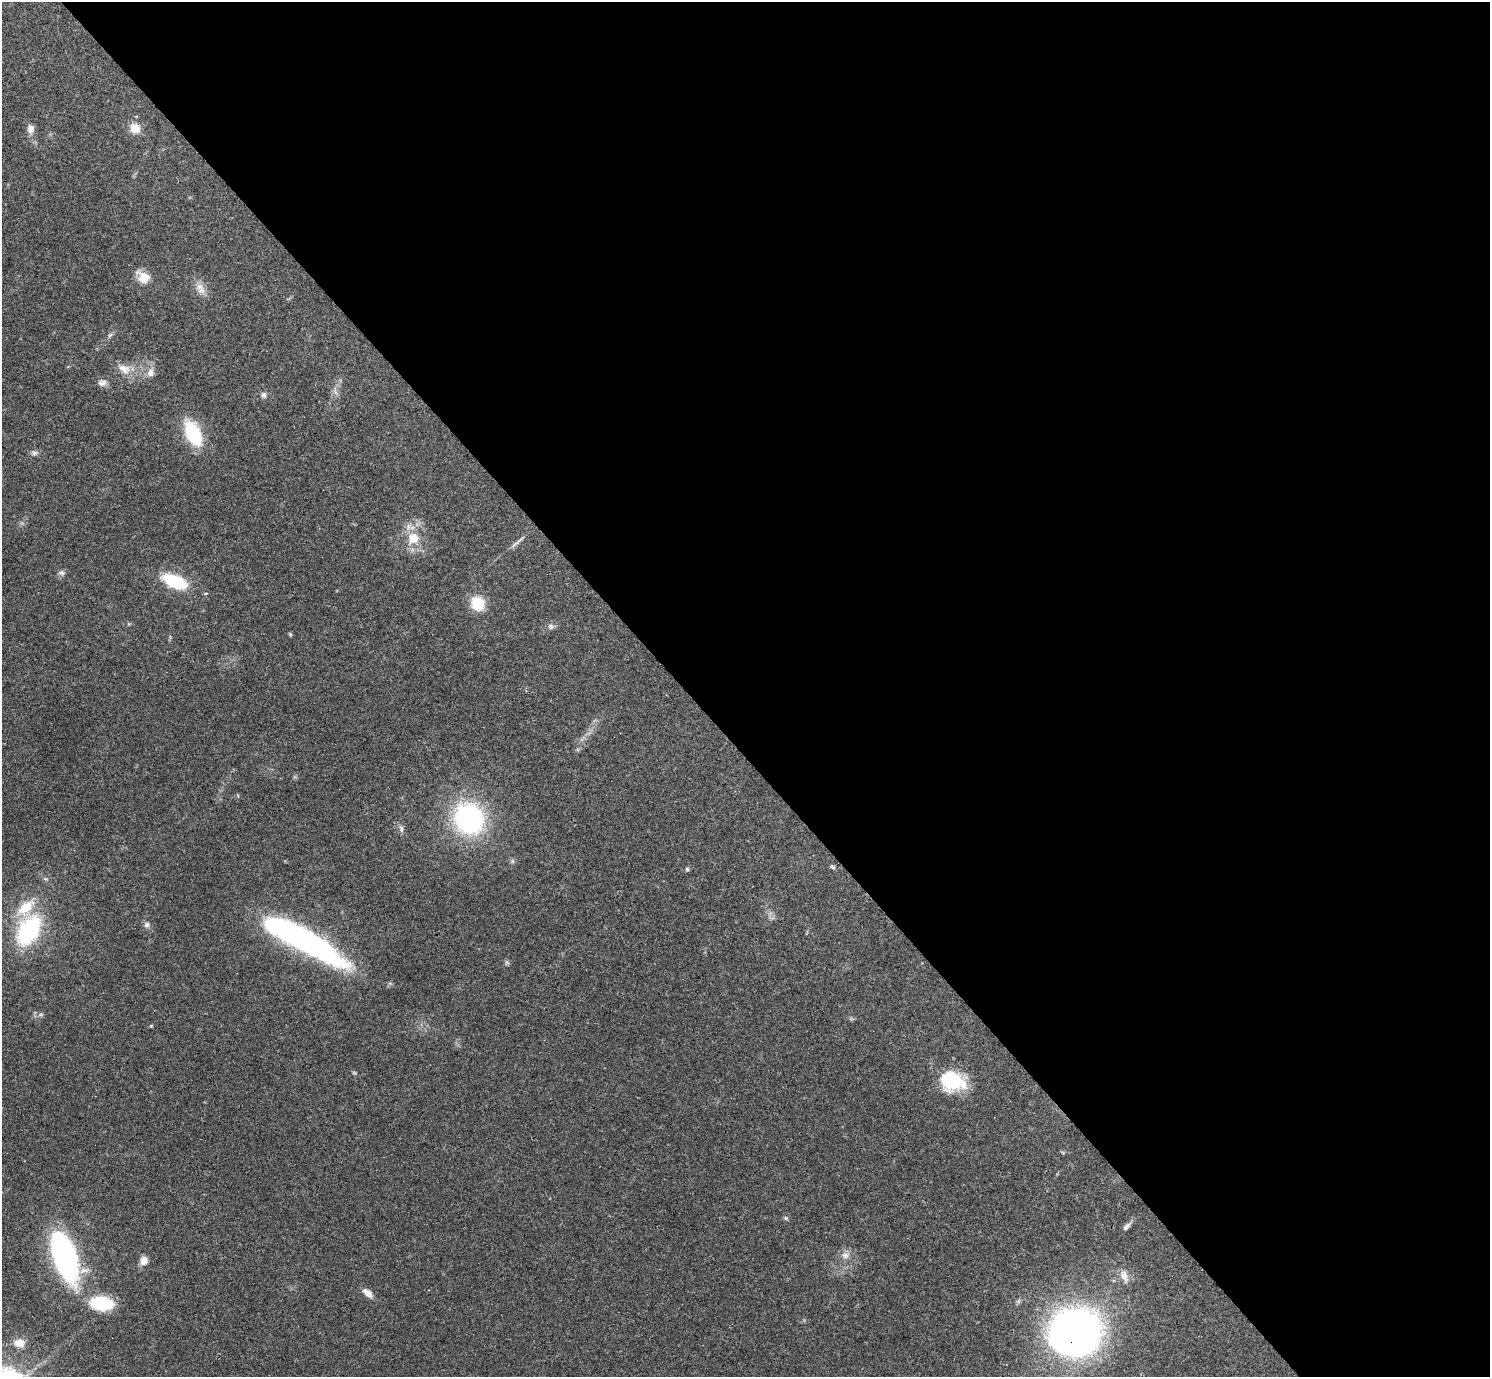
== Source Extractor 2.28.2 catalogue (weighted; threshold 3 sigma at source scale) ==
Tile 8 of 4 x 4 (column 4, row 2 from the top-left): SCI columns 4465-5952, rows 2906-4280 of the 5955 x 5951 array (HDU 1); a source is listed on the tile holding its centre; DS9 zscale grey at full resolution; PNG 1492 x 1379 px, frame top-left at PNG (2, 2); no overlay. Shown black and unused: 54% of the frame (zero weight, under 3 of 4 exposures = <1% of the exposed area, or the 3 px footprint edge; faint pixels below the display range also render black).
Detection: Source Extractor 2.28.2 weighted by HDU 2 'WHT'; one run over the whole footprint, this tile lists its part. Background 0.0352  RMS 0.0026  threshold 0.0118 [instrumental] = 3 sigma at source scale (4.5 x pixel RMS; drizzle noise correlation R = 1.50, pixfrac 1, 0.05/0.05 arcsec/px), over >= 5 px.
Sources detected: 41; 1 inside a brighter listed object's ellipse — not listed separately; the other 40 listed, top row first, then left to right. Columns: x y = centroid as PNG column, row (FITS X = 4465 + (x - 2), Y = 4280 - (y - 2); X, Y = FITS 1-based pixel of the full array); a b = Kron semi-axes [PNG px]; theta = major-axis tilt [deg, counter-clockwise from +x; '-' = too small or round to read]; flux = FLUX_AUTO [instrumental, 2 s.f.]
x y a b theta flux
135 128 12 10 -35 3.5
31 129 11 8 -85 1.8
143 277 19 14 -39 3.7
202 290 11 9 24 1.9
110 335 9 4 54 0.61
124 369 19 12 -27 3.4
150 373 12 9 75 1.8
102 383 11 8 6 1.3
264 395 8 6 -74 0.78
193 433 20 11 -64 19
35 453 8 6 -15 0.75
413 538 8 8 - 5.4
517 542 27 3 40 1.2
62 573 9 5 -9 0.71
175 581 26 12 -22 13
206 593 5 3 - 0.24
478 603 15 13 -53 7.1
551 626 8 7 - 0.77
290 634 6 4 -46 0.31
469 818 28 25 -60 46
401 829 10 5 -78 0.87
833 867 7 5 -32 0.51
687 869 5 4 - 0.55
147 925 8 7 - 0.82
29 930 32 19 60 28
301 939 85 19 -29 83
40 1015 6 4 18 0.48
151 1026 4 4 - 0.29
354 1073 6 4 -1 0.3
952 1081 28 21 -14 14
786 1218 6 5 - 0.42
1126 1227 12 6 45 1
845 1255 10 9 - 1.6
65 1257 49 21 -71 58
144 1260 10 8 79 2.1
1124 1276 17 9 -71 2.2
367 1293 15 8 -39 1.8
101 1303 23 13 -6 13
1075 1332 44 40 15 150
19 1343 11 9 0 2.7
Overlapping masked pixels (flux is a lower limit): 2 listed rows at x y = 65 1257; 1075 1332